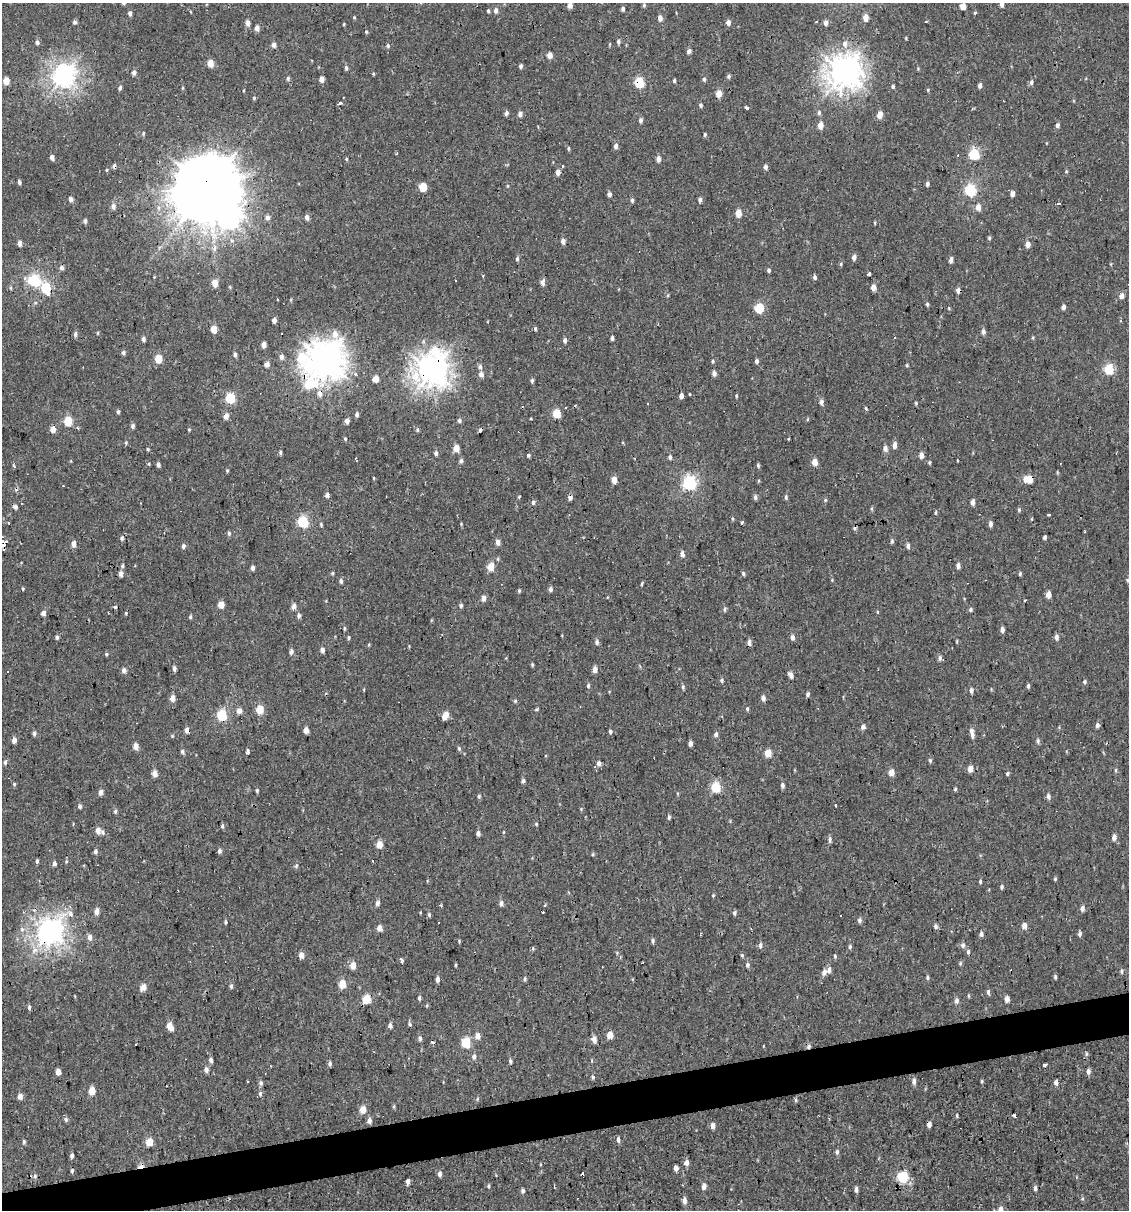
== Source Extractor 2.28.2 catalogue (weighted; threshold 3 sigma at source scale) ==
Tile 7 of 4 x 4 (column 3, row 2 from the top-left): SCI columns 2278-3404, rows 2415-3622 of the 4599 x 4829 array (HDU 1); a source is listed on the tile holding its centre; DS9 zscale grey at full resolution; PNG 1131 x 1212 px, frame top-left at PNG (2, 3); no overlay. Shown black and unused: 3% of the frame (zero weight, under 2 of 3 exposures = <1% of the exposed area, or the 3 px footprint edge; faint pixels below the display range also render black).
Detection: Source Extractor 2.28.2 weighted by HDU 2 'WHT'; one run over the whole footprint, this tile lists its part. Background -2.67e-04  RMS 0.0035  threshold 0.0156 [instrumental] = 3 sigma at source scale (4.5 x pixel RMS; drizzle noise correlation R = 1.50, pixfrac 1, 0.0396/0.0396 arcsec/px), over >= 5 px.
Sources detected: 437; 1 inside a brighter object's white glare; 20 cosmic-ray / hot-pixel residue — not listed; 5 inside a brighter listed object's ellipse — not listed separately; the other 411 listed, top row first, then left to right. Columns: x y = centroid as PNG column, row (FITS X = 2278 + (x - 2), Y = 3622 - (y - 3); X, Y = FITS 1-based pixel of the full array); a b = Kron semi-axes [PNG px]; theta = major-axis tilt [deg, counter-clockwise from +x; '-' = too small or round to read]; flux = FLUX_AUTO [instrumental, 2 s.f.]
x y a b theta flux
1002 4 5 4 - 1.3
570 5 5 4 - 2.2
644 5 5 4 - 0.44
963 6 4 4 - 3
623 9 4 4 - 0.76
488 11 4 3 - 0.46
496 11 7 5 87 1.1
130 13 5 4 - 0.81
975 13 3 3 - 0.57
354 17 4 4 - 0.33
660 18 5 4 - 1.7
866 18 5 4 - 3.1
926 21 3 2 - 0.35
74 22 5 4 - 0.65
248 23 5 4 - 1.9
728 23 6 5 - 1.1
825 23 6 5 - 1.2
257 28 5 5 - 1.7
366 32 4 3 - 0.33
618 41 5 5 - 0.64
37 43 5 4 - 0.85
845 44 9 7 85 1.8
274 45 5 5 - 1.2
388 46 5 4 - 0.48
689 51 4 4 - 1.3
550 55 5 4 - 2.3
210 63 5 4 - 4.7
521 66 5 4 - 0.72
346 68 5 4 - 0.58
844 72 12 11 - 360
134 73 5 5 - 1
63 76 8 8 - 180
729 76 5 5 - 0.61
288 78 5 4 - 0.59
322 79 5 4 - 2.1
704 79 5 4 - 0.56
6 81 5 4 - 4.1
674 81 4 3 - 0.49
639 82 6 5 - 18
1031 82 7 5 83 0.76
980 85 5 4 - 1
893 86 4 4 - 0.58
120 88 5 4 - 0.75
928 90 5 3 - 0.31
719 93 6 5 - 3.2
254 98 4 4 - 0.4
340 103 5 3 - 0.56
701 105 5 4 - 0.53
746 108 3 3 - 6.8
819 112 6 4 75 0.66
506 113 5 4 - 0.85
520 114 5 5 - 1.1
880 115 6 5 - 2.9
641 120 5 4 - 0.83
820 125 6 5 - 2.7
1058 125 6 4 81 0.84
143 133 5 3 - 0.33
705 134 4 3 - 0.47
616 146 5 4 - 1.2
568 148 6 3 -90 0.36
974 154 6 5 - 23
52 157 5 4 - 1.4
346 159 5 3 - 0.36
658 159 5 4 - 1.6
562 166 3 3 - 0.74
765 167 5 4 - 1
1066 171 5 3 - 0.36
558 172 5 4 - 1.7
19 182 5 4 - 0.68
927 184 5 4 - 0.68
207 187 20 19 - 3000
423 187 5 5 - 7.6
970 190 6 5 - 31
609 194 4 4 - 1.1
1012 194 5 4 - 1.5
71 199 5 4 - 1.3
632 200 5 4 - 0.63
700 200 5 4 - 0.84
1058 204 4 3 - 1.1
113 206 7 6 - 1.2
978 207 6 5 - 2.2
738 213 5 4 - 4
267 217 5 4 - 1.4
307 217 6 5 - 1.2
85 221 6 4 -89 0.71
875 223 5 3 - 0.28
989 238 5 5 - 0.45
563 241 6 5 - 1.3
20 243 6 4 88 1.3
1028 244 5 5 - 1.9
854 257 6 5 - 1.4
517 259 5 4 - 0.69
951 260 5 4 - 1.4
841 264 5 3 - 0.38
61 268 6 5 - 0.93
769 270 5 4 - 0.57
869 274 3 3 - 0.66
814 277 5 4 - 0.76
34 280 6 6 - 37
542 282 6 5 - 1.6
215 283 5 4 - 4.1
873 287 5 4 - 2.3
46 288 6 5 - 19
958 290 4 4 - 1.5
1121 296 6 5 - 1.7
927 304 5 4 - 0.46
1063 307 5 4 - 1
759 308 5 5 - 16
274 320 4 4 - 1.3
214 329 5 4 - 4.5
535 329 5 4 - 0.5
983 332 6 5 - 0.99
75 334 7 5 -84 0.79
612 338 4 3 - 0.8
894 338 3 2 - 0.45
143 339 5 4 - 0.87
564 340 5 5 - 0.85
264 344 4 4 - 2.3
435 351 24 14 -13 13
123 353 5 5 - 0.72
235 355 4 4 - 0.93
281 357 6 5 - 1.1
301 357 23 12 76 12
158 359 5 5 - 7.4
325 360 13 12 - 460
713 361 5 4 - 0.46
756 361 5 4 - 0.74
267 364 5 4 - 2.3
907 365 4 4 - 0.35
480 367 6 5 - 0.99
1109 369 6 5 - 16
432 370 10 10 - 330
714 373 5 5 - 1.2
481 374 6 5 - 1.5
375 379 5 4 - 4
532 381 5 4 - 0.55
312 384 32 15 17 14
681 396 4 4 - 1.7
736 396 4 3 - 0.36
230 398 6 5 - 18
821 402 6 5 - 1.1
648 403 3 2 - 0.33
916 403 4 4 - 0.37
566 408 3 3 - 1.1
118 412 5 4 - 0.59
357 414 5 4 - 0.82
557 414 5 5 - 9.2
226 416 6 5 - 2
459 420 5 5 - 0.67
68 421 5 5 - 13
347 421 5 4 - 1.4
133 426 6 5 - 0.76
53 429 5 5 - 2.9
189 429 4 3 - 0.29
417 430 5 4 - 0.52
345 439 5 4 - 0.42
126 443 5 3 - 0.34
895 445 7 4 88 1.5
456 448 5 4 - 4
885 448 6 5 - 1.4
148 449 4 4 - 0.35
280 452 6 4 -85 0.51
436 453 5 4 - 0.96
529 455 4 4 - 0.5
921 455 5 4 - 2.3
670 457 5 4 - 0.74
461 461 6 5 - 0.73
957 461 3 2 - 0.46
815 462 5 4 - 3.4
158 465 5 4 - 0.93
758 465 5 4 - 0.5
227 471 4 4 - 0.34
1030 479 6 5 - 5.4
614 480 5 4 - 3
689 483 6 6 - 56
327 495 4 4 - 1.1
570 497 5 5 - 1.2
755 497 6 4 86 0.85
786 497 6 4 83 0.59
825 500 5 4 - 0.43
533 502 5 4 - 0.75
972 502 5 4 - 1.4
16 507 6 5 - 0.89
1019 510 5 4 - 0.5
936 512 5 3 - 0.34
1049 515 3 2 - 0.37
303 521 6 5 - 27
742 523 3 3 - 1.7
321 524 5 3 - 0.46
991 524 5 4 - 1.2
229 533 5 5 - 0.6
1045 537 4 3 - 0.65
122 538 5 5 - 0.63
892 541 5 4 - 0.53
3 542 6 3 -76 1600
498 542 6 4 -89 1.7
74 543 5 5 - 1.8
183 546 5 4 - 0.89
908 546 6 4 -90 0.97
682 554 5 4 - 1.9
122 566 5 4 - 0.58
958 566 5 4 - 1.3
491 567 5 5 - 6.4
253 568 5 4 - 0.98
743 573 6 4 -88 0.57
1020 573 4 3 - 0.48
121 574 5 4 - 1.8
340 581 6 4 -56 0.77
642 583 4 4 - 0.38
23 589 4 3 - 0.3
550 589 5 4 - 0.83
519 591 5 4 - 0.42
1048 595 5 4 - 2.3
483 598 5 4 - 1.7
1025 600 3 2 - 0.27
221 605 5 4 - 3.9
461 605 6 5 - 0.6
294 606 5 4 - 1.8
115 607 4 4 - 0.43
725 609 6 4 66 0.66
971 610 5 4 - 0.61
43 613 4 4 - 1.6
299 615 6 4 90 0.89
190 617 5 4 - 0.5
344 628 5 3 - 0.39
1002 630 5 4 - 1.3
57 637 5 4 - 0.69
792 637 5 4 - 1.3
1056 637 6 5 - 1.2
348 638 4 4 - 0.45
957 641 4 3 - 0.31
596 642 7 4 89 0.82
749 642 5 5 - 1.1
322 650 5 4 - 1.4
291 651 6 4 70 1
106 654 5 3 - 0.4
940 658 7 5 81 0.92
532 665 5 3 - 0.42
174 669 5 4 - 0.91
595 669 6 4 82 1.8
124 670 5 5 - 1.3
791 675 7 5 -49 1.4
722 680 5 4 - 0.5
1084 682 5 5 - 0.52
588 686 6 4 78 0.55
1028 686 5 3 - 0.66
683 687 6 4 89 0.58
971 690 6 4 -87 0.98
808 694 5 4 - 0.63
173 698 5 4 - 2.5
763 698 5 5 - 1.4
515 701 5 4 - 0.4
260 709 5 5 - 7.3
536 709 5 3 - 0.39
747 709 5 4 - 0.48
239 711 6 5 - 1.9
222 715 6 5 - 20
445 716 8 4 61 3.8
1097 725 5 4 - 1.1
863 727 5 5 - 1.2
187 730 5 5 - 1.8
306 730 5 4 - 2.5
611 731 5 4 - 0.65
34 733 5 4 - 0.81
716 734 5 4 - 0.98
972 735 7 5 -82 1.3
14 740 5 4 - 1.6
1038 741 6 4 89 0.66
690 744 4 4 - 1.2
136 746 5 4 - 2.7
459 749 5 4 - 0.58
248 750 4 3 - 1.7
182 751 6 5 - 0.7
768 753 5 4 - 6.2
930 761 6 4 -65 0.52
5 762 5 4 - 0.63
598 763 5 5 - 1.4
970 769 5 4 - 3
1116 770 5 3 - 0.44
891 772 5 4 - 3
1007 773 4 4 - 0.5
155 774 5 4 - 2.8
523 781 5 4 - 0.79
14 784 5 4 - 0.37
782 785 5 4 - 0.82
716 787 6 5 - 17
955 789 5 4 - 0.42
257 790 5 4 - 0.47
101 792 4 4 - 1.8
1048 796 6 4 -82 1.1
80 807 5 4 - 0.7
581 809 4 4 - 0.31
115 811 5 4 - 0.65
669 817 5 3 - 0.67
536 824 5 3 - 0.31
222 826 5 4 - 0.59
98 830 6 5 - 1.8
478 833 4 3 - 1.1
1114 838 6 5 - 1.3
830 839 7 4 90 0.98
379 844 5 4 - 5.2
95 851 5 4 - 0.84
220 851 5 4 - 0.9
593 854 5 3 - 0.36
37 861 5 4 - 0.61
66 861 5 3 - 0.34
54 863 4 4 - 1.1
296 866 5 4 - 0.49
1055 879 4 4 - 0.39
980 881 5 3 - 0.49
1002 887 5 3 - 0.55
713 895 4 3 - 0.31
377 903 6 5 - 1.1
501 903 5 4 - 1.3
545 905 5 3 - 0.29
1082 908 6 5 - 1.2
97 911 5 4 - 2.7
734 913 6 4 81 0.65
429 915 6 4 -66 0.51
840 915 3 3 - 0.71
859 920 6 5 - 0.88
226 922 4 4 - 0.52
1024 925 5 4 - 2.3
935 926 6 5 - 0.76
379 928 5 4 - 2.9
50 932 9 8 - 230
981 934 5 4 - 1.2
1080 934 6 4 78 0.82
90 937 6 5 - 1.6
653 941 6 4 -87 0.67
760 945 7 5 83 0.85
963 945 7 5 14 0.92
850 947 6 4 -84 0.67
533 948 5 3 - 0.44
968 952 7 5 89 0.75
301 955 5 4 - 2.6
742 955 5 4 - 0.4
835 956 5 4 - 0.39
401 960 3 3 - 17
353 965 6 5 - 3.5
456 965 5 3 - 0.37
747 965 6 5 - 0.74
1122 971 6 3 -82 0.54
824 972 8 6 64 1.7
927 977 6 4 -89 0.55
1055 977 5 4 - 0.54
437 979 5 4 - 1.1
525 979 7 3 82 0.46
342 984 5 4 - 6.8
231 986 6 4 -69 0.6
143 987 6 5 - 2.9
988 992 6 4 82 0.75
419 998 5 4 - 0.59
366 999 5 5 - 11
1007 999 5 4 - 1.9
957 1000 7 6 - 0.95
29 1007 5 4 - 0.6
410 1024 5 4 - 0.52
390 1026 5 4 - 1.1
170 1027 8 5 -59 4.4
610 1035 5 4 - 4.3
477 1036 6 5 - 2.4
420 1038 5 4 - 0.87
594 1039 6 5 - 1.9
466 1042 6 5 - 16
1086 1054 6 4 72 0.47
474 1057 6 5 - 1
211 1060 5 4 - 0.85
510 1061 5 4 - 0.65
330 1064 5 5 - 0.7
1045 1065 4 3 - 3.3
206 1070 6 5 - 1.4
58 1072 5 4 - 2.8
1088 1072 7 5 90 1
592 1077 5 4 - 0.46
247 1081 2 2 - 0.34
914 1081 8 5 81 0.99
982 1081 4 4 - 0.37
261 1083 6 5 - 0.82
1056 1083 5 4 - 1.4
92 1091 5 4 - 5
260 1093 6 5 - 0.63
20 1096 5 5 - 1.8
795 1100 6 4 -90 0.44
394 1106 5 3 - 0.39
363 1109 6 5 - 3.3
957 1116 5 3 - 0.35
1014 1116 4 3 - 0.86
66 1120 6 4 73 0.64
369 1121 5 4 - 1.5
929 1125 4 4 - 1.6
713 1126 5 4 - 1.6
618 1140 6 4 -88 0.82
24 1141 6 4 -90 0.51
149 1142 5 4 - 7.2
837 1152 6 5 - 0.73
72 1156 5 3 - 0.84
686 1163 7 5 -89 1.5
676 1168 4 4 - 1.4
72 1171 5 3 - 0.47
439 1174 5 4 - 1.2
35 1176 6 5 - 0.71
902 1177 6 5 - 24
408 1181 4 4 - 1.3
489 1186 5 3 - 0.38
704 1187 6 5 - 1.5
1035 1188 6 3 79 0.75
856 1189 6 4 89 1.1
523 1191 5 4 - 0.73
684 1201 6 5 - 1.3
1000 1210 7 5 90 1.9
Overlapping masked pixels (flux is a lower limit): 13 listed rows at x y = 844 72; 639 82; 207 187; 958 290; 325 360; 432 370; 312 384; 1030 479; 570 497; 3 542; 187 730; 50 932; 929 1125
Isophote crosses this tile's border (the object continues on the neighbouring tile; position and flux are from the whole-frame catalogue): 4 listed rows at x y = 1002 4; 570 5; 3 542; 1000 1210